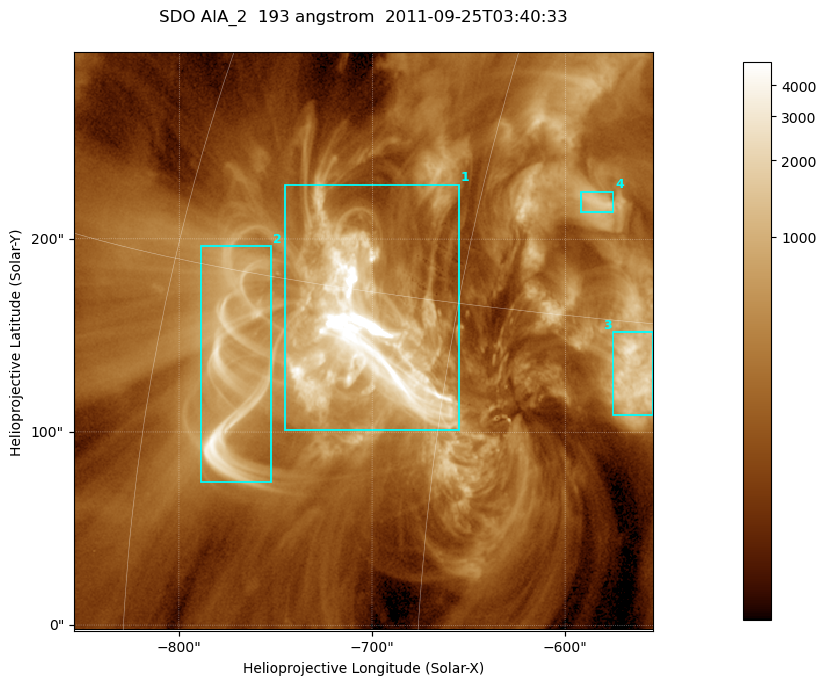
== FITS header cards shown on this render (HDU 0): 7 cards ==
TELESCOP= 'SDO     '           /
INSTRUME= 'AIA_2   '           /
WAVELNTH=                  193 /
WAVEUNIT= 'angstrom'           /
DATE-OBS= '2011-09-25T03:40:33.60' /
CTYPE1  = 'HPLN-TAN'           /
CTYPE2  = 'HPLT-TAN'           /

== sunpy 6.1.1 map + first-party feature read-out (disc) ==
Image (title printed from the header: SDO AIA_2  193 angstrom  2011-09-25T03:40:33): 499 x 499 px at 0.601 arcsec/px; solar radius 957 arcsec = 1592 px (partial field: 3.1% of the solar disc is inside the frame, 100% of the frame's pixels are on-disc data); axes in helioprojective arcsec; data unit not stated in the header (colour bar unlabelled)
Orientation: roll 0.0577 deg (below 1 deg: not rotated)
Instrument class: DISC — disc imager (sunpy class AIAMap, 193 A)
Bright regions (active regions / flare kernels): reference = the on-disc median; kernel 5 px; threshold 5 sigma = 809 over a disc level ~240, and >= 1.15x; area >= 249 px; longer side >= 6 px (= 3.6 arcsec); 4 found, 4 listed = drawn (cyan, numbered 1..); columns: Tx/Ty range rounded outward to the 2 arcsec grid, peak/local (2 s.f.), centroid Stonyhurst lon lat
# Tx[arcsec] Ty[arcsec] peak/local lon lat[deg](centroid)
1 -746..-654 100..228 74 -49 +14
2 -790..-752 74..196 17 -55 +12
3 -576..-554 108..152 11 -37 +13
4 -592..-574 214..226 6.2 -40 +19